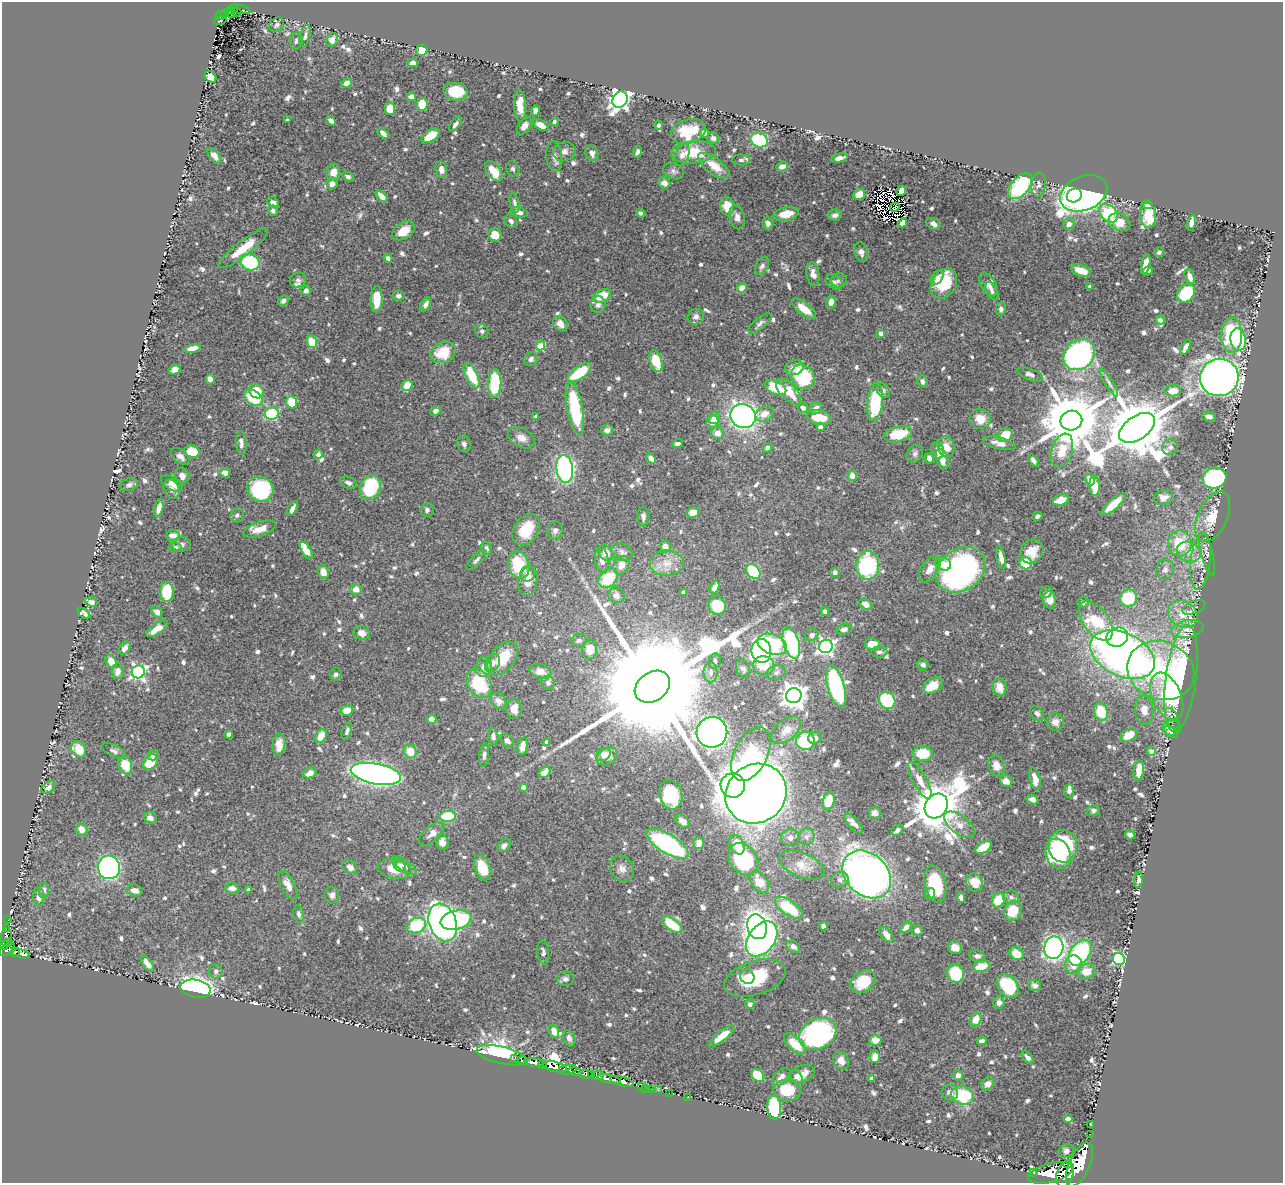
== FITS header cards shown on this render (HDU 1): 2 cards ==
NAXIS1  =                 1281
NAXIS2  =                 1181

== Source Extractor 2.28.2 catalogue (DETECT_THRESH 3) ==
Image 1281 x 1181 px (HDU 1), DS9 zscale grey, 1 PNG px = 1 image px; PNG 1285 x 1185 px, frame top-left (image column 1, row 1181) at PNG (2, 2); each listed source drawn as its Kron ellipse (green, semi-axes under 4 px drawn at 4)
Background 0.956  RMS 0.01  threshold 0.0304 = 3 sigma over >= 5 px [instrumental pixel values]
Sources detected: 891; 4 with non-positive FLUX_AUTO (blend fragments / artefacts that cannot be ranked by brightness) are neither listed nor drawn; of the other 887, the 500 brightest by FLUX_AUTO listed and drawn (387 fainter detections omitted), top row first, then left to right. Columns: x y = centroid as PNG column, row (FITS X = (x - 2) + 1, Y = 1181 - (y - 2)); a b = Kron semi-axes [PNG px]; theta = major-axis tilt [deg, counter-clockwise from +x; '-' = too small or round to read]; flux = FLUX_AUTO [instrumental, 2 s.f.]
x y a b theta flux
234 8 4 3 - 47
240 9 11 3 -12 74
230 11 4 3 - 39
237 12 4 2 - 69
225 13 3 2 - 16
231 14 4 2 - 25
221 15 5 3 - 31
220 21 6 2 16 19
277 25 8 6 40 2.2
305 36 11 5 76 2.3
332 40 7 5 58 6.7
296 41 8 6 75 2.1
422 50 5 5 - 11
413 63 5 4 - 5.1
211 77 6 5 - 7.4
347 83 6 4 27 4.1
456 92 12 9 -6 22
411 97 5 4 - 3.8
620 99 9 7 54 430
422 104 6 5 - 15
520 106 16 6 -87 11
390 109 6 5 - 13
535 111 5 4 - 3.7
287 120 4 3 - 2.1
331 121 5 4 - 2.7
554 122 4 4 - 2
455 124 8 4 52 2.7
541 125 8 5 -30 7.9
659 125 4 4 - 2.2
524 126 10 6 54 3.9
688 131 18 12 16 19
383 133 6 4 -44 4.1
704 133 5 4 - 5.4
431 136 10 5 34 19
713 138 6 5 - 2.7
759 140 9 7 -24 42
564 151 11 9 12 4.5
637 152 6 3 69 2.2
694 152 22 11 5 23
592 153 8 6 -67 3.8
682 155 12 6 72 3.3
215 156 9 5 -52 4.7
554 156 15 8 -87 4
839 158 9 4 13 3.3
741 160 9 5 -1 2
714 166 19 8 -36 12
782 166 6 4 22 3.5
513 169 8 6 -65 2.1
441 170 8 6 -77 4.1
494 171 11 6 -53 14
674 171 11 7 -20 2.4
333 172 8 6 78 6.9
348 177 6 4 -28 2.1
664 183 6 5 - 5
332 184 6 5 - 3.3
1038 185 12 7 84 2.4
1020 186 15 8 50 54
901 191 5 4 - 11
1084 193 24 17 24 250
859 194 6 5 - 12
382 196 7 4 -46 5.6
1074 196 8 6 32 140
273 202 6 5 - 3.3
514 203 10 5 -78 2
1147 205 5 4 - 3.4
727 206 9 7 -80 13
895 207 5 2 - 2.8
273 211 5 5 - 2.7
519 212 9 5 -16 3.6
640 213 4 3 - 2
1108 213 10 8 -42 54
786 214 12 6 12 15
835 215 7 5 7 2.6
1148 215 12 8 -86 20
737 217 12 7 -78 4.3
511 221 7 6 - 2.5
1119 222 11 8 -23 11
768 223 6 5 - 3.1
903 223 5 4 - 5.2
1191 223 8 4 78 3.3
933 224 7 5 -30 4.4
1069 224 5 5 - 4.6
403 231 12 8 32 10
495 235 7 6 - 10
243 248 31 7 37 18
861 252 10 6 -72 3.9
1159 252 5 5 - 2
388 258 4 4 - 3.4
250 262 10 8 -20 62
1146 264 10 4 79 10
762 266 10 6 63 3
1081 271 10 5 -21 12
1148 271 4 4 - 2.8
813 274 12 6 -82 6.2
1190 277 8 4 -71 4
937 278 8 5 50 3.1
298 280 8 7 - 2.1
839 280 8 7 - 2.2
834 282 9 6 -32 2.5
944 284 16 12 58 25
988 285 13 7 -59 4.4
1090 287 4 4 - 2.3
742 288 5 4 - 8.3
306 291 5 5 - 3.4
992 291 9 5 -63 2.2
1186 293 10 8 48 36
398 296 6 5 - 2.6
602 296 9 6 25 19
377 299 13 6 89 19
283 301 6 4 40 2.9
831 302 6 5 - 4.6
426 304 7 4 62 2.9
598 305 8 7 - 3.6
804 309 15 6 -39 14
1001 309 6 5 - 3
696 317 8 7 - 3.1
1160 320 4 4 - 2.5
760 323 14 5 38 2.6
560 324 8 6 -51 4.9
482 331 7 6 - 2.4
881 333 4 4 - 5.6
1232 335 17 10 88 58
1238 340 11 7 -82 38
312 342 6 5 - 19
541 346 4 4 - 28
1186 347 8 4 65 3.9
192 348 8 4 12 6.3
443 352 13 10 27 25
1079 355 17 14 41 170
531 359 7 6 - 2.6
656 361 11 6 -74 22
794 368 9 7 13 5.1
175 369 6 5 - 3.8
579 373 14 6 35 29
1030 374 13 5 -20 3.2
472 375 14 6 -65 27
803 377 13 11 -52 46
1219 377 19 18 - 630
210 379 5 4 - 4.4
922 381 6 5 - 2.8
1109 382 16 4 -58 2.2
495 384 14 6 86 40
407 385 6 5 - 14
776 388 11 6 -22 24
883 390 8 6 -51 2.2
256 391 8 6 -44 17
1173 391 8 5 4 9.8
788 392 16 8 -47 14
253 398 10 7 -32 28
292 402 6 5 - 19
875 402 19 8 83 45
803 408 5 5 - 3.1
816 408 7 5 42 2.9
575 409 27 8 -79 62
435 411 5 4 - 2.4
272 414 7 6 - 57
764 414 9 7 26 6.9
536 416 4 3 - 2
743 416 13 11 -25 310
1209 417 7 5 -10 2.7
714 418 6 5 - 5.3
819 418 12 7 -9 16
980 419 10 10 - 9.8
1071 421 11 10 - 6200
712 422 6 6 - 4.3
820 427 4 3 - 3.2
1137 428 20 11 35 7400
607 430 6 5 - 3.5
717 433 6 6 - 7.2
898 434 14 7 13 20
1005 435 8 6 34 14
521 438 14 9 -28 6
241 443 12 5 -85 3.4
999 443 16 6 -13 5.3
464 444 9 6 -72 2.5
677 444 5 4 - 2.1
946 447 11 8 -78 9.7
1170 447 8 7 - 2.9
767 448 5 4 - 2.1
938 450 8 6 -80 5.9
1062 451 17 10 72 13
192 452 8 6 -16 19
318 454 5 4 - 2.3
915 454 9 7 55 2.2
180 457 11 6 -39 3.5
651 458 5 4 - 4.7
929 458 5 4 - 2.9
942 459 11 5 -73 8.7
1033 461 7 4 -55 2.2
565 469 14 8 -83 200
225 473 5 5 - 3
182 476 8 6 -57 4.1
852 476 5 4 - 6.1
1214 478 12 10 17 100
1090 480 6 5 - 5.2
348 483 8 5 -21 2.7
172 484 12 6 -30 4.5
129 485 9 6 17 2.4
1095 486 10 5 -89 15
370 488 13 10 67 56
171 489 10 8 -67 4.6
260 489 13 12 - 89
1163 498 10 7 13 5.1
1061 500 8 5 22 8
1113 505 16 5 41 11
159 508 9 4 78 5.9
292 509 8 4 62 3.3
427 510 7 6 - 2.1
693 513 6 5 - 7.6
237 515 7 6 - 2.1
1037 516 5 4 - 2.4
643 517 10 5 -89 2.8
1213 517 27 15 66 20
259 529 17 7 17 9
526 530 17 12 56 22
555 531 9 7 72 2.9
173 535 7 5 -1 5.5
1180 543 13 12 - 23
181 544 9 7 2 2.5
665 546 6 5 - 4.6
175 547 6 5 - 2.6
486 548 6 5 - 2.4
306 551 10 4 -57 20
1032 551 12 10 47 10
622 552 11 8 -25 2.9
1189 552 12 10 -26 7
606 553 8 6 -58 7.5
1207 554 22 6 -75 3.9
1001 557 11 4 -78 4.5
476 560 13 5 44 2.2
602 560 14 6 -83 5.1
1201 561 29 10 84 10
667 563 17 12 1 9.5
1026 563 6 6 - 26
943 564 8 6 -20 8.8
519 565 14 10 -76 39
621 565 9 7 64 5.7
868 565 14 11 87 81
930 569 15 8 55 7.1
961 570 26 20 34 190
1165 570 10 9 - 3.9
753 571 8 6 -46 28
323 572 7 5 -71 7.5
835 572 4 4 - 3.5
528 574 8 7 - 3.5
608 578 11 8 45 22
528 581 15 9 79 9.5
715 588 6 4 62 5.1
356 589 6 5 - 5.8
167 592 10 7 89 22
683 592 4 3 - 3.8
1046 592 6 5 - 2.9
616 595 8 7 - 3.8
1128 598 9 8 - 38
1050 600 8 6 -86 7.3
91 602 6 4 -16 3.6
1083 602 6 5 - 2.3
866 604 7 5 -32 4.4
717 606 9 8 - 19
1194 607 12 6 22 2.3
825 611 4 4 - 2.2
157 612 6 5 - 3.8
84 613 7 4 -35 2.3
1183 614 15 13 -34 13
1096 621 23 12 -53 44
157 629 12 5 34 11
844 629 7 5 17 2.8
1187 629 16 8 11 6.6
362 633 8 6 -26 4.5
812 635 7 6 - 2.6
1117 637 11 9 22 110
579 641 8 6 13 2.1
791 643 16 8 -73 110
772 644 15 9 -20 48
872 644 8 6 -10 11
826 646 7 6 - 240
125 648 7 5 53 3.7
589 649 10 7 87 8.1
761 651 12 10 -82 240
879 652 8 5 4 2.2
1122 655 34 21 -25 390
503 658 19 12 50 22
715 661 7 6 - 2.4
111 662 7 5 -61 10
492 663 9 6 58 4.5
923 665 6 5 - 2.1
764 666 11 9 -12 18
484 667 10 8 71 5.4
743 669 10 6 -66 2.5
1161 670 34 29 -21 75
117 671 8 6 80 5.5
540 671 11 7 -19 7.3
138 672 6 6 - 220
711 672 10 7 89 3.6
776 673 10 7 23 2.4
336 674 6 5 - 2
1181 678 54 15 82 140
479 683 16 11 -59 44
548 683 7 6 - 2.4
836 686 22 8 -74 120
932 686 11 7 28 14
652 687 19 14 35 47000
999 687 9 7 -81 5.6
794 696 7 7 - 710
1167 696 25 14 -66 38
887 700 9 7 -55 43
498 701 9 7 -47 5.6
514 709 10 8 -88 6.2
347 710 6 5 - 9.1
1144 710 14 9 -85 7.7
1101 712 9 6 -69 23
1037 713 8 6 -57 2.3
1172 718 11 6 -64 2.5
431 719 5 5 - 3
1055 722 9 8 - 4.5
1172 728 9 7 -7 2.2
786 730 17 10 42 5.9
347 731 9 4 70 2.3
712 732 15 15 - 470
1171 732 8 5 -36 2.3
229 734 4 4 - 2.5
1129 735 9 6 31 11
321 736 7 5 63 11
493 736 8 5 -85 2.8
815 738 7 6 - 2.7
507 741 8 5 -42 3.5
805 741 9 9 - 35
547 742 4 4 - 2.1
279 745 11 6 84 8.3
523 746 9 5 79 6.3
79 749 9 7 -61 14
114 751 12 6 -26 2.7
410 751 7 6 - 9.5
1151 751 4 4 - 5.9
603 754 8 6 34 4.9
751 754 29 16 63 52
922 754 10 7 -1 15
153 755 5 5 - 2.3
484 755 11 5 84 2.7
607 756 11 8 34 7.9
150 762 9 6 54 17
125 765 9 6 -71 17
996 766 11 8 -74 6.3
1139 770 10 5 82 9.5
544 772 6 5 - 6.3
310 773 7 5 24 6.1
376 774 25 10 -11 430
1035 779 12 5 -77 6.6
920 780 20 7 -61 7.9
1006 781 6 5 - 4.4
733 785 12 12 - 150
48 787 8 5 36 3.1
523 787 4 4 - 4.3
1069 791 6 5 - 2.4
756 794 31 29 38 1400
671 795 15 11 -72 33
1033 799 6 4 -27 3.2
829 801 9 5 76 18
936 806 13 10 54 4200
1093 810 7 5 -3 2.1
875 813 6 6 - 2.8
448 816 8 5 3 33
150 818 7 5 -21 3.6
683 821 8 5 -41 3.5
854 823 13 5 -47 4.7
959 825 18 9 -39 6.8
82 830 6 5 - 7.8
897 830 7 4 39 2.2
432 834 15 7 41 4.2
1130 835 5 4 - 2.9
806 837 8 8 - 3.4
790 838 9 8 - 3.5
442 842 8 6 -83 5.2
699 843 6 5 - 4.6
667 844 24 9 -32 93
504 845 8 5 41 2.6
737 845 10 6 -65 15
1063 846 16 14 89 57
983 847 9 5 34 14
1058 854 16 12 -65 58
743 859 17 13 -53 64
802 865 24 12 -23 12
400 866 7 5 -47 2.2
405 866 14 6 -33 3.2
109 867 12 11 - 260
350 867 8 6 -42 4.1
482 868 13 8 -70 17
395 869 17 9 -10 11
622 869 13 11 -55 5
867 874 27 20 -43 450
840 880 9 7 23 2.6
1139 880 8 4 84 2.4
760 882 12 7 -53 11
975 883 9 8 - 12
935 884 18 10 -78 37
288 885 16 7 -63 7.4
232 888 7 5 -6 4.4
44 890 8 5 84 2.8
135 890 8 6 -11 3.3
249 890 4 4 - 2.2
930 894 5 5 - 3.4
332 895 8 7 - 2.9
39 897 9 6 -88 3.5
961 897 5 4 - 3.1
1011 897 8 7 - 2.3
998 900 7 6 - 20
789 908 16 7 -35 31
1013 911 10 8 64 16
299 914 8 5 -76 2.1
8 920 2 2 - 6.4
456 920 15 9 13 84
443 923 19 13 -71 270
672 925 12 6 -37 27
416 926 10 7 21 60
823 926 4 4 - 3
757 927 13 9 -72 240
906 927 6 5 - 3.8
6 929 3 2 - 33
917 930 6 5 - 2.5
886 935 9 5 -53 6
6 937 9 5 83 210
762 939 19 13 53 400
9 943 3 3 - 13
3 945 5 3 - 280
793 947 7 5 -33 3.2
955 948 7 6 - 6.1
1054 948 11 9 80 250
7 949 9 4 42 630
15 952 5 3 - 260
543 952 12 6 -84 2.4
1016 953 7 6 - 11
1080 953 14 9 52 90
21 954 9 3 -11 240
977 956 8 5 -5 2.8
1119 959 6 6 - 110
147 963 9 4 -53 5.4
1074 965 9 8 - 7.8
981 966 8 5 14 13
216 971 7 6 - 2.1
1086 971 9 7 18 10
955 973 9 8 - 33
747 977 7 7 - 3.5
755 978 32 17 17 41
565 979 8 7 - 2.5
863 981 13 10 31 22
1035 985 6 5 - 2.9
1008 986 13 9 -53 46
196 989 15 9 -11 380
999 1003 6 5 - 3.3
750 1004 5 4 - 2.7
976 1019 7 5 64 9.1
554 1031 6 4 -69 7.3
818 1034 19 15 28 140
722 1036 16 5 38 9.1
569 1038 8 6 -68 2.9
875 1040 6 5 - 7.6
982 1041 5 4 - 2.5
795 1044 14 6 -43 16
502 1055 26 8 -13 340
875 1056 6 5 - 7
514 1058 4 2 - 190
1028 1058 7 4 -46 2.8
522 1060 5 3 - 410
841 1061 9 7 -58 5.4
534 1063 10 4 -4 2000
542 1065 4 3 - 650
555 1067 12 5 -11 3700
568 1070 9 4 8 1200
575 1072 6 4 -16 550
586 1074 7 4 -10 960
801 1074 14 8 21 8.4
592 1075 4 3 - 290
598 1075 6 4 5 450
958 1075 5 5 - 3.8
758 1076 7 5 -42 24
781 1077 11 6 44 5
796 1077 7 5 -43 2.9
609 1079 12 3 -11 2200
871 1079 4 3 - 2.8
622 1081 12 4 -14 2500
988 1084 7 6 - 4.4
641 1087 3 2 - 36
645 1088 2 2 - 15
651 1089 2 2 - 17
658 1090 3 2 - 14
787 1090 13 11 0 24
669 1093 2 2 - 16
950 1093 8 8 - 3
962 1095 12 9 -14 48
687 1097 2 2 - 13
774 1107 12 7 -85 52
1068 1118 4 3 - 2.5
1091 1125 3 2 - 11
1090 1134 2 2 - 2.7
1066 1151 8 7 - 2.8
1068 1164 4 3 - 350
1079 1164 23 10 66 10000
1034 1173 3 3 - 160
1051 1173 23 9 15 8100
1065 1174 13 8 71 5700
At the frame edge (FLAGS 8, measured only in part): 1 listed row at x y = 3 945
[387 fainter detections neither listed nor drawn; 4 non-positive-flux detections neither listed nor drawn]